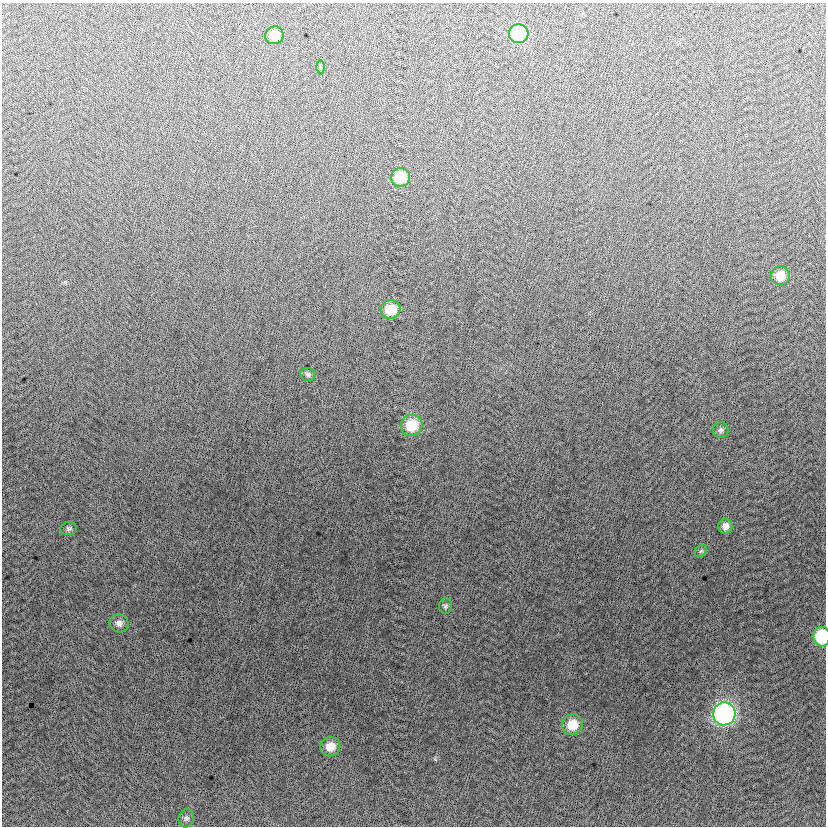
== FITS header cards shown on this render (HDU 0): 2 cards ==
NAXIS1  =                  824
NAXIS2  =                  824

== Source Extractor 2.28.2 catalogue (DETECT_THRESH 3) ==
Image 824 x 824 px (HDU 0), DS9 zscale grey, 1 PNG px = 1 image px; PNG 828 x 828 px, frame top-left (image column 1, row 824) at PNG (2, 3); each listed source drawn as its Kron ellipse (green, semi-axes under 4 px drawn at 4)
Background -7.86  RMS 13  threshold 37.9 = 3 sigma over >= 5 px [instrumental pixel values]
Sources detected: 19; all 19 listed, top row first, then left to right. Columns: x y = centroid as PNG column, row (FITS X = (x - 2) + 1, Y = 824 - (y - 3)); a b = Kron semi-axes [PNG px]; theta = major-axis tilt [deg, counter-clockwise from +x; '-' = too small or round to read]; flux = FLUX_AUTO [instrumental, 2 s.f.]
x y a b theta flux
519 34 10 9 - 61000
274 35 9 9 - 13000
320 67 6 4 -87 1200
400 177 9 9 - 26000
780 276 9 9 - 13000
391 310 10 9 - 20000
308 374 8 6 -17 2200
412 425 11 10 - 27000
721 430 8 7 - 2500
725 526 8 7 - 5100
69 528 8 6 8 2200
701 551 7 5 44 1700
446 606 8 6 87 2100
119 623 9 9 - 4500
822 637 10 8 -88 45000
724 714 11 11 - 280000
572 725 10 10 - 20000
330 747 10 9 - 13000
186 818 9 7 75 2600
At the frame edge (FLAGS 8, measured only in part): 1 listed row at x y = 822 637